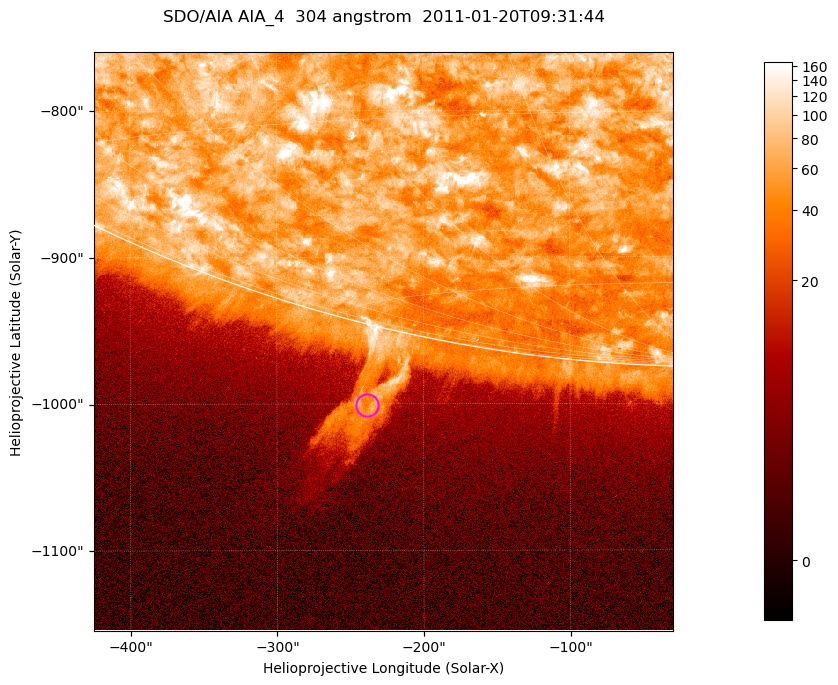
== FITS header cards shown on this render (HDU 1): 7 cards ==
TELESCOP= 'SDO/AIA '           / For AIA: SDO/AIA
INSTRUME= 'AIA_4   '           / For AIA: AIA_ATA1, AIA_ATA2, AIA_ATA3 or AIA_AT
WAVELNTH=                  304 / [angstrom] Wavelength
WAVEUNIT= 'angstrom'           / Wavelength unit: angstrom
DATE-OBS= '2011-01-20T09:31:44.123' / [ISO] Date when observation started; ISO 8
CTYPE1  = 'HPLN-TAN'           / CTYPE1; Typically HPLN
CTYPE2  = 'HPLT-TAN'           / CTYPE2; Typically HPLT

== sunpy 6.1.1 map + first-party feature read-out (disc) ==
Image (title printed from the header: SDO/AIA AIA_4  304 angstrom  2011-01-20T09:31:44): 658 x 658 px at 0.6 arcsec/px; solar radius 975 arcsec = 1625 px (partial field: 2.4% of the solar disc is inside the frame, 46% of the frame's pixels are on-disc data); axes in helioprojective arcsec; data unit not stated in the header (colour bar unlabelled)
Orientation: roll -0.132 deg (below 1 deg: not rotated)
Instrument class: DISC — disc imager (sunpy class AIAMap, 304 A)
Bright regions (active regions / flare kernels): reference = the on-disc median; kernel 5 px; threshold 5 sigma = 110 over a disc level ~60.4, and >= 1.15x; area >= 432 px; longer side >= 8 px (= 4.8 arcsec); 0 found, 0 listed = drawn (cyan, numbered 1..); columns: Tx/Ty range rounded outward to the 2 arcsec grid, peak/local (2 s.f.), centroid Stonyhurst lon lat
Off-limb structures (1.02-1.3 R_sun): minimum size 216 px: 2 found; the strongest spans PA ~165..170 deg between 1.02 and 1.13 R_sun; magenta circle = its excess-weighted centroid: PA ~165 deg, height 1.06 R_sun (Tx ~-238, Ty ~-1000 arcsec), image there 6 x the reference